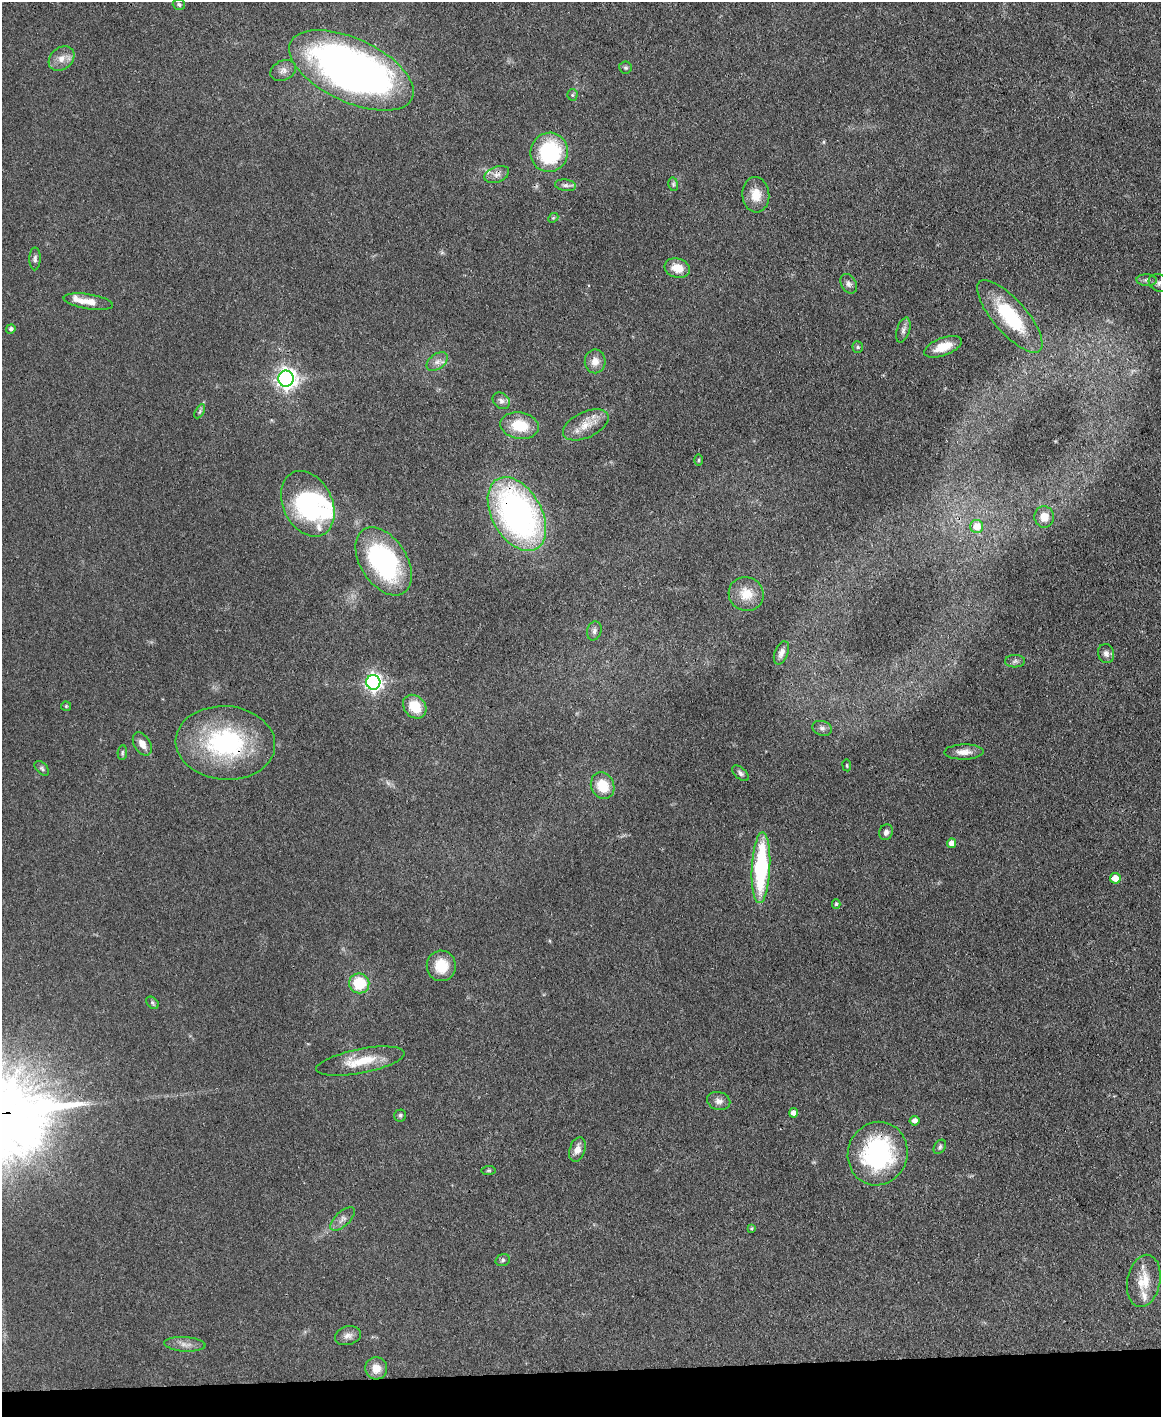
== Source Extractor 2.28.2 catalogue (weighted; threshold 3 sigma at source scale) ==
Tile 10 of 4 x 3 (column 2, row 3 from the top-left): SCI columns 1160-2318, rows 243-1657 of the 4691 x 4623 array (HDU 1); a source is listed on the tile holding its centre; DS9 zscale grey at full resolution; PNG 1163 x 1419 px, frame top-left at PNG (2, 2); each listed source drawn as its Kron ellipse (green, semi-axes under 4 px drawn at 4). Shown black and unused: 3% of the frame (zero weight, under 3 of 4 exposures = <1% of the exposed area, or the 3 px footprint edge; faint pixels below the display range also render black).
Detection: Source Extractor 2.28.2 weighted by HDU 2 'WHT'; one run over the whole footprint, this tile lists its part. Background 0.0795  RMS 0.0056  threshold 0.0253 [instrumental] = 3 sigma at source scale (4.5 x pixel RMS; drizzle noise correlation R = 1.50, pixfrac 1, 0.05/0.05 arcsec/px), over >= 5 px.
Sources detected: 81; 2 inside a brighter object's white glare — neither listed nor drawn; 2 inside a brighter listed object's ellipse — not listed separately; the other 77 listed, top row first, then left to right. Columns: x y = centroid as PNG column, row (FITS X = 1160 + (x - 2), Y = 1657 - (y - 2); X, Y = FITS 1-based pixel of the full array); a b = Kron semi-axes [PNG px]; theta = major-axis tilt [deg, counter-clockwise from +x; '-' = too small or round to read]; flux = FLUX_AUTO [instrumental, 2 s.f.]
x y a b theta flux
179 5 6 5 - 1.2
61 58 14 11 41 5.5
625 68 6 6 - 1.2
283 70 13 10 27 3.5
351 70 67 31 -25 340
572 95 5 5 - 0.89
549 152 20 18 79 49
497 174 13 8 21 3.5
673 184 7 5 -79 1
565 185 11 5 -8 2
756 195 18 13 -84 9
553 218 5 4 - 0.7
35 259 11 5 89 1.8
677 268 13 9 -16 8.3
1147 280 10 5 -2 1.8
1159 283 11 8 -22 2.7
849 284 10 7 -59 2.3
88 302 25 7 -9 7.5
1010 316 46 16 -49 41
11 329 5 4 - 1.5
903 330 13 6 72 2.4
858 347 5 5 - 0.89
943 347 20 9 20 10
595 361 12 10 84 5.2
437 362 12 7 38 3.3
286 379 8 7 - 330
501 401 9 7 -42 2.2
200 411 8 4 60 1.1
586 425 24 12 25 9.5
520 426 19 13 -9 17
699 460 6 4 89 0.7
308 504 34 24 -64 63
517 514 40 24 -61 190
1044 517 11 9 -85 5.9
977 526 6 6 - 8.3
384 561 37 23 -57 83
746 594 18 17 - 11
594 631 10 7 74 2.1
781 653 12 6 68 3.1
1106 654 9 8 - 2.7
1015 661 10 6 2 1.6
373 682 7 7 - 210
66 706 5 5 - 0.68
415 707 13 10 -46 14
822 728 10 7 -18 2.1
225 743 50 37 -4 78
142 744 13 8 -58 4.5
964 752 20 7 1 5.1
122 753 7 4 85 1
847 765 6 3 -81 0.57
42 768 9 5 -46 1.2
740 773 10 5 -42 1.8
603 786 13 11 -65 14
886 832 8 6 70 2.1
952 843 4 4 - 4.3
761 868 35 9 87 62
1115 878 5 5 - 7.1
836 904 5 4 - 0.89
441 966 15 14 - 13
359 983 10 10 - 19
152 1003 7 5 -43 0.97
360 1061 45 12 11 17
719 1101 12 9 -14 3
794 1113 4 4 - 3.2
400 1115 6 6 - 1.2
914 1121 5 4 - 2.9
940 1147 8 5 56 1.4
577 1150 12 7 71 4.9
878 1154 32 29 71 78
489 1170 7 4 6 0.78
343 1219 15 7 43 2.9
752 1228 4 4 - 0.75
503 1260 7 5 17 1.2
1144 1281 26 16 79 13
348 1336 13 9 15 3.3
185 1344 21 7 -4 4.2
376 1368 11 11 - 6.6
Overlapping masked pixels (flux is a lower limit): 4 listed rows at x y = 497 174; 517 514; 225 743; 878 1154
Isophote crosses this tile's border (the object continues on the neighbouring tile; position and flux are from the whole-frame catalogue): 1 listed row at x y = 1159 283